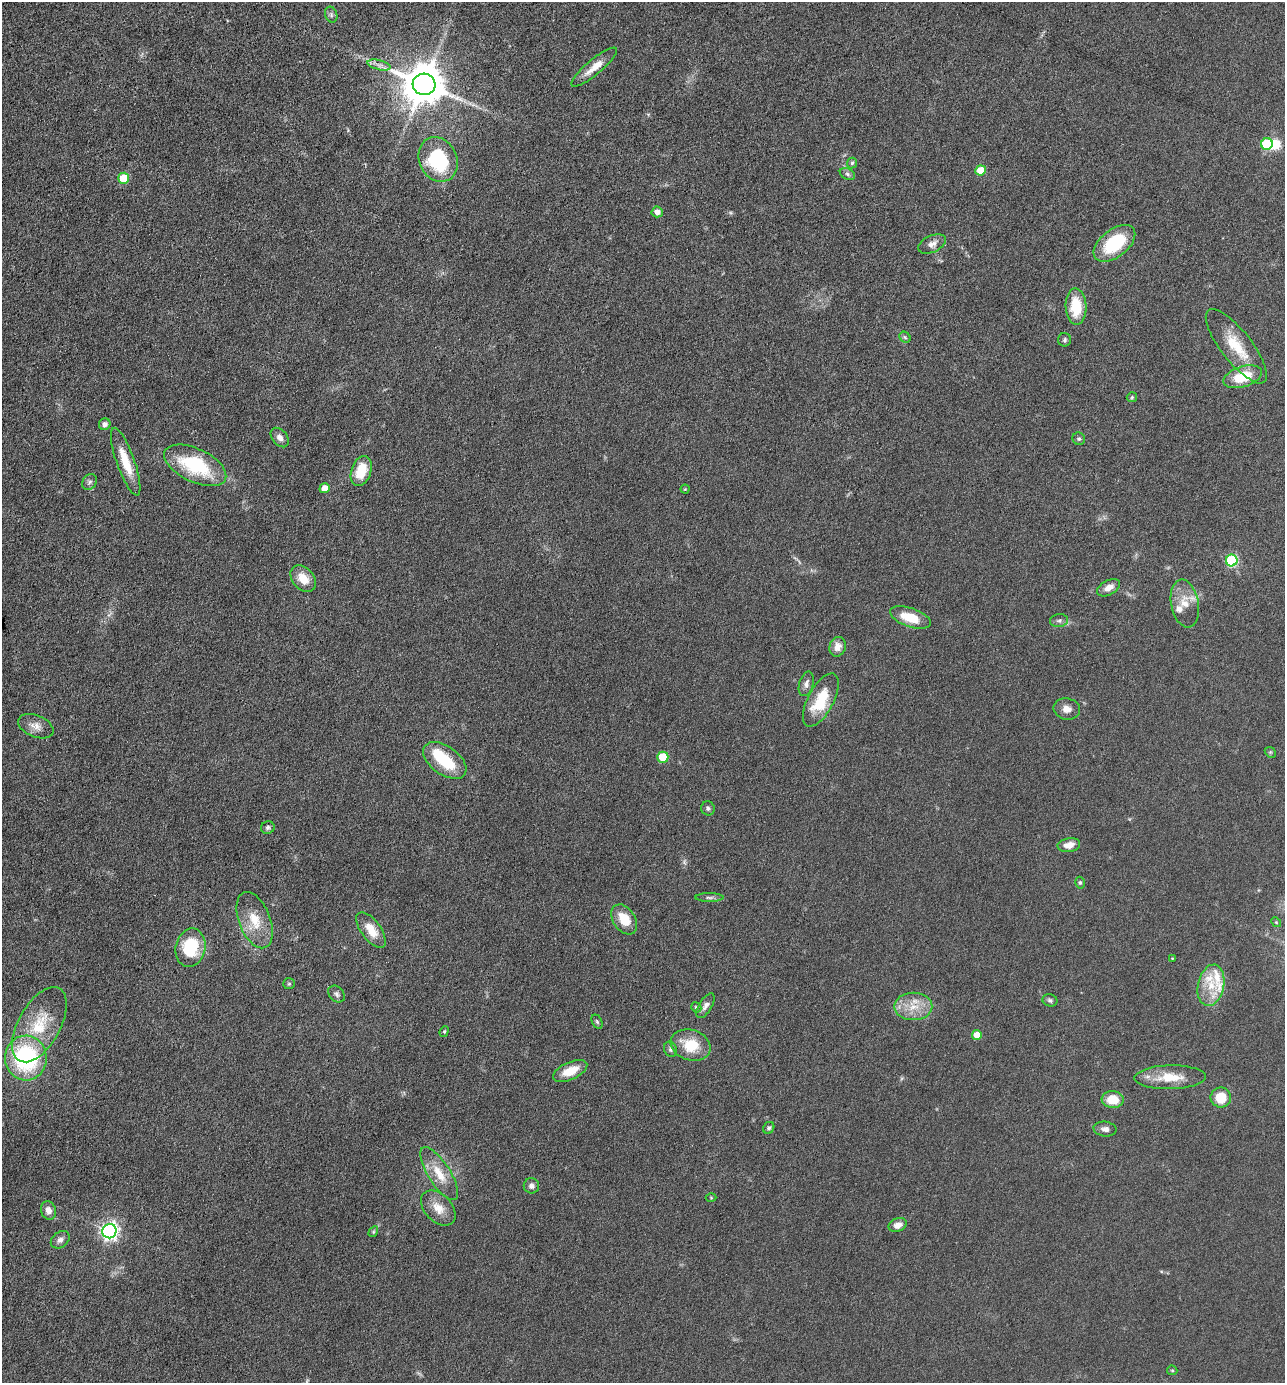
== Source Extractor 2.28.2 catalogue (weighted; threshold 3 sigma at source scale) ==
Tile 11 of 4 x 4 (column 3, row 3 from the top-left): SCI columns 2833-4115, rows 1381-2761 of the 5533 x 5522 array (HDU 1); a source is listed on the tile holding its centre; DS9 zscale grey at full resolution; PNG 1287 x 1385 px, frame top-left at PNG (2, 2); each listed source drawn as its Kron ellipse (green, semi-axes under 4 px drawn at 4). Shown black and unused: <1% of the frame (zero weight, under 4 of 8 exposures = <1% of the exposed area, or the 3 px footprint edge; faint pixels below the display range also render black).
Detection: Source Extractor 2.28.2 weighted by HDU 2 'WHT'; one run over the whole footprint, this tile lists its part. Background 0.067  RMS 0.0053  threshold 0.0215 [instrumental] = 3 sigma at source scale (4.09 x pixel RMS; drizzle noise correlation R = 1.36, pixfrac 0.8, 0.05/0.05 arcsec/px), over >= 5 px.
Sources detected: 89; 1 too faint to see at this stretch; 2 inside a brighter object's white glare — neither listed nor drawn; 3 inside a brighter listed object's ellipse — not listed separately; the other 83 listed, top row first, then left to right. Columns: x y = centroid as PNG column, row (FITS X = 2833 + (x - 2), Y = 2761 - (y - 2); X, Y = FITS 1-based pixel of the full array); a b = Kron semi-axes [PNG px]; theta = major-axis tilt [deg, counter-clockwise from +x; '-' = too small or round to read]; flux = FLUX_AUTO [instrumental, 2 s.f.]
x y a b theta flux
331 15 8 6 -71 1.4
379 65 12 5 -13 2.3
594 67 29 7 40 6.8
424 84 11 11 - 1900
1267 144 6 5 - 37
438 159 23 19 -65 41
852 163 5 5 - 0.8
981 170 5 5 - 8.9
847 174 8 5 -28 1.2
124 178 5 5 - 18
657 212 5 5 - 3
1114 243 24 13 38 27
932 244 14 8 25 3.2
1076 306 18 10 -88 17
905 337 6 5 - 0.85
1065 340 7 6 - 1.1
1236 346 45 15 -52 17
1243 377 20 10 17 17
1132 397 5 5 - 0.64
105 424 6 5 - 1.8
280 437 11 7 -49 2.6
1079 439 6 6 - 1
126 462 36 9 -70 12
195 465 33 16 -25 36
361 471 15 10 71 14
89 482 8 6 50 1.4
325 488 5 5 - 6.3
685 489 4 4 - 0.56
1232 560 6 5 - 49
303 579 15 10 -49 8.3
1109 588 12 7 29 4.2
1185 603 24 13 -79 9.2
910 618 21 9 -19 12
1059 621 9 6 7 1.5
838 647 10 8 73 4
806 684 12 7 74 2.2
821 700 29 13 62 18
1067 709 13 10 -11 3.9
36 726 18 11 -22 4.8
1270 752 6 4 -44 0.7
663 757 5 5 - 17
445 760 24 14 -36 21
708 808 7 6 - 1.3
268 828 7 6 - 1.3
1069 845 11 7 9 4.9
1080 883 6 4 -76 0.86
709 897 14 4 0 1.5
624 919 16 11 -56 10
255 920 29 15 -69 12
1276 922 5 4 - 0.57
371 930 21 9 -54 9.1
190 948 19 15 79 24
1172 958 4 2 - 0.35
289 984 6 5 - 0.8
1211 985 21 13 78 11
337 994 9 7 -48 1.5
1050 1000 7 6 - 1.2
705 1006 14 6 58 2.4
913 1006 19 14 0 9.7
696 1007 5 5 - 0.92
597 1022 7 5 -62 0.87
39 1025 41 21 61 22
444 1031 5 4 - 0.66
977 1035 5 5 - 7.6
691 1045 20 15 -17 15
670 1049 8 6 -68 1.3
26 1058 22 21 - 63
570 1071 18 8 24 9.1
1170 1077 36 12 1 13
1221 1097 10 10 - 11
1113 1100 11 8 -5 9.6
769 1128 6 5 - 1
1105 1129 11 7 -6 2.2
439 1174 30 11 -57 11
531 1186 7 7 - 1.9
711 1198 5 3 - 0.43
438 1208 21 13 -46 7.6
48 1210 9 7 -73 3.3
898 1225 9 6 22 3.5
109 1231 7 7 - 190
373 1232 6 3 59 0.54
60 1240 10 7 39 2.3
1172 1370 5 4 - 0.62